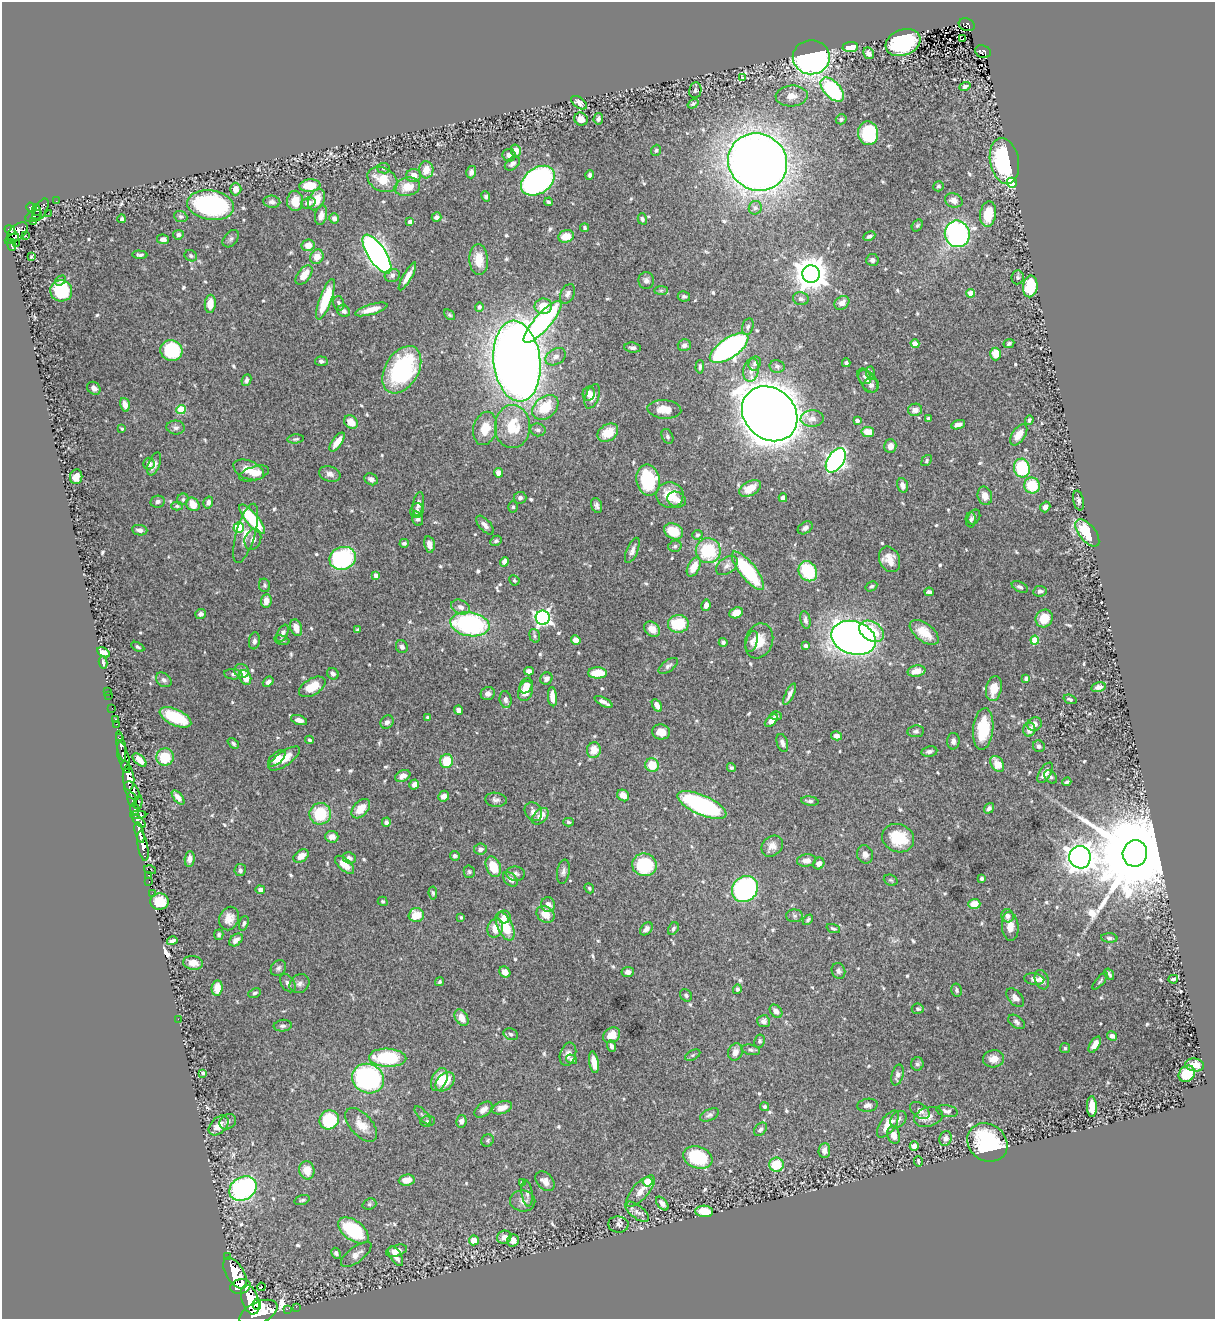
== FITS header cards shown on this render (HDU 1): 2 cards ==
NAXIS1  =                 1213
NAXIS2  =                 1317

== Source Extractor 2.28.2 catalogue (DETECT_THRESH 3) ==
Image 1213 x 1317 px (HDU 1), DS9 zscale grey, 1 PNG px = 1 image px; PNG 1217 x 1321 px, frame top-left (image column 1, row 1317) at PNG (2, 2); each listed source drawn as its Kron ellipse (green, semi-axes under 4 px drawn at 4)
Background 2.41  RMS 0.025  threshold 0.0738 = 3 sigma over >= 5 px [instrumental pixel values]
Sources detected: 655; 1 with non-positive FLUX_AUTO (blend fragments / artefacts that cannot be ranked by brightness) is neither listed nor drawn; of the other 654, the 500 brightest by FLUX_AUTO listed and drawn (154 fainter detections omitted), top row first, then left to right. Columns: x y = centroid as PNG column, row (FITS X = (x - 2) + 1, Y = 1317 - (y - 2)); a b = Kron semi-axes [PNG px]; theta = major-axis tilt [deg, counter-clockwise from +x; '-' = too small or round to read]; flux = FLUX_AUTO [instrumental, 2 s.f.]
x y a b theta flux
967 25 8 6 -20 190
963 39 3 2 - 8.3
903 43 18 13 20 190
850 47 8 5 6 34
983 52 8 6 -18 230
869 53 6 5 - 10
811 57 18 17 - 560
743 77 3 3 - 6.7
965 86 5 4 - 5.2
695 90 8 6 81 3.8
832 90 15 8 -47 190
792 96 16 10 3 17
579 103 9 5 -36 5.9
693 104 6 4 34 2.7
581 119 7 6 - 13
598 119 6 4 83 4
841 119 5 5 - 4.2
868 133 12 10 -83 110
656 150 6 5 - 3.2
516 151 6 5 - 15
509 155 7 6 - 7.7
1004 161 23 14 -79 190
758 162 30 28 -32 2300
512 164 8 5 39 5.6
383 168 6 5 - 3.4
426 170 8 7 - 24
471 172 6 5 - 6.2
414 175 7 6 - 16
590 175 4 3 - 4.3
382 179 16 11 -28 38
538 181 18 13 35 490
1012 183 5 5 - 200
310 186 10 6 6 37
938 186 5 5 - 3
407 187 13 9 12 27
236 189 6 6 - 13
486 197 5 4 - 3.8
317 200 11 7 61 22
954 200 9 7 -20 11
56 201 2 2 - 15
295 201 10 8 88 24
272 202 8 6 -4 6.2
548 202 4 3 - 3.1
308 203 7 5 19 9.4
211 205 23 14 -8 290
31 208 5 4 - 1300
755 208 7 6 - 4.1
36 210 6 3 -82 530
40 210 12 6 60 1200
48 213 2 2 - 26
988 214 13 8 82 44
321 215 10 6 76 11
34 216 8 5 23 800
181 216 7 5 -23 3.4
436 217 5 4 - 6.5
334 218 5 4 - 7
122 219 4 3 - 3.7
642 219 6 4 -74 3.6
33 221 4 3 - 330
410 222 4 4 - 7.2
917 225 6 5 - 3.2
585 228 4 4 - 2.9
10 230 6 4 -31 1200
18 232 12 7 41 2100
957 234 13 12 - 410
178 235 5 5 - 4.6
26 236 2 2 - 25
566 236 8 6 20 22
869 236 6 4 27 4.8
12 239 8 3 27 600
163 239 6 5 - 7.9
231 239 10 6 49 4.7
16 243 2 2 - 19
12 245 6 3 -81 460
308 245 6 5 - 17
377 254 22 9 -57 910
140 255 7 3 -3 4.1
191 256 6 5 - 4.1
32 257 4 3 - 28
317 257 7 6 - 18
479 260 15 9 -86 27
872 260 6 6 - 5.5
811 274 9 8 - 3400
304 275 11 6 52 22
392 275 7 6 - 6.3
407 276 16 4 60 14
1018 277 7 6 - 4.1
61 280 6 4 34 3.1
646 281 8 8 - 6.1
1030 286 11 7 82 82
661 290 7 4 1 3.3
61 291 11 10 - 83
971 293 4 4 - 27
568 294 10 6 62 6.7
684 296 6 5 - 4
326 299 21 6 70 77
801 299 8 6 -15 5.7
339 303 7 5 -77 5.1
842 303 8 6 36 13
210 304 9 5 85 23
543 306 8 8 - 34
479 307 5 4 - 4.8
371 309 17 5 16 21
344 311 7 5 -26 5.9
449 315 6 4 -40 2.7
543 322 27 8 49 320
748 326 8 5 75 4.8
1009 343 5 4 - 3.7
915 344 4 4 - 20
684 345 6 6 - 6.6
633 348 8 5 -7 4.9
729 348 22 9 34 490
171 350 11 10 - 110
996 354 6 5 - 22
556 357 11 7 30 9.1
321 361 6 5 - 4.5
517 361 40 23 -84 3000
755 363 7 6 - 4.8
846 363 4 4 - 3.7
777 366 7 6 - 4.8
700 367 7 4 87 4.3
402 370 26 16 59 200
751 370 12 7 78 13
871 373 6 4 -89 3.3
864 376 8 6 -56 4.4
246 380 6 4 65 4.7
868 381 12 7 -54 8.3
871 385 8 7 - 5.1
94 388 7 6 - 9.2
589 393 7 6 - 10
592 396 13 6 69 13
125 405 7 4 -76 12
545 407 15 10 42 52
664 409 17 9 -4 22
181 410 4 4 - 65
915 410 7 6 - 10
770 414 30 25 -44 6700
812 418 12 8 4 12
928 418 4 3 - 4.6
1029 420 4 3 - 3
857 421 4 3 - 6.9
351 422 7 6 - 19
958 425 7 4 18 8.3
512 426 21 17 88 64
176 428 9 7 -4 5.7
485 428 17 11 76 31
122 429 3 3 - 2.9
538 430 7 6 - 5.1
868 432 6 5 - 26
608 433 11 8 33 32
1019 435 12 6 55 20
667 436 8 5 -66 3.8
296 439 8 4 6 3.1
337 442 11 5 54 19
890 446 7 6 - 12
836 460 13 8 56 610
926 461 6 4 52 2.9
149 464 6 5 - 8.4
154 464 12 5 67 8.6
1022 468 9 8 - 130
249 470 16 9 -22 27
499 473 5 4 - 12
254 474 15 7 16 17
330 474 11 7 -19 8.8
76 477 7 6 - 14
371 479 7 5 -30 7.5
648 480 16 11 -80 120
902 485 7 5 -75 8.9
1032 486 8 7 - 52
750 488 12 7 28 31
670 495 13 12 - 36
985 496 9 7 -76 15
520 498 6 6 - 5.5
783 498 4 4 - 9.1
183 499 6 5 - 3.4
677 500 9 7 -24 11
1079 501 10 5 -77 5.2
158 502 7 6 - 5.3
208 502 6 5 - 6.5
193 504 7 6 - 22
418 504 12 5 79 9
596 505 8 5 -72 4.9
177 506 6 4 -1 2.9
513 507 5 4 - 2.7
1045 507 5 4 - 7.8
417 511 7 6 - 6.2
974 517 8 6 59 4.6
252 519 18 6 -50 100
418 519 7 5 -69 5.3
971 520 7 5 -89 3.6
485 525 11 5 -49 7.6
239 528 5 5 - 110
805 528 8 5 33 6.2
140 530 8 5 -7 6.4
674 531 10 7 -27 36
246 533 31 9 74 22
1087 533 16 8 -51 67
697 535 5 5 - 3.4
253 539 11 8 69 9.7
496 541 6 4 30 3.5
404 543 5 4 - 4
429 544 8 5 -78 10
675 546 7 5 15 3.8
632 550 13 5 67 7.9
708 551 12 12 - 89
343 558 13 11 18 210
889 559 13 10 -66 20
504 562 5 4 - 8.3
727 565 12 8 35 8.1
694 567 10 6 63 24
748 571 24 8 -51 140
808 571 10 8 -58 93
376 575 4 4 - 10
514 580 5 5 - 2.8
264 585 7 5 -78 3.3
871 586 6 4 30 3.2
1020 587 9 5 -27 4.9
1040 591 7 5 9 5.2
929 592 5 4 - 4.5
266 601 6 5 - 16
706 605 6 4 78 8.2
461 607 10 7 -25 9.2
736 613 7 5 25 15
201 614 5 5 - 6.4
543 618 7 7 - 450
1044 618 9 8 - 32
805 620 9 5 -78 5.5
470 624 20 12 -9 260
678 624 10 9 - 62
296 628 8 5 -71 16
652 629 9 6 -41 15
358 630 4 3 - 3.3
872 631 13 9 -32 47
924 632 17 9 -36 30
282 634 9 5 65 7.2
535 636 7 5 -75 3.6
854 638 23 16 -18 1400
282 640 8 4 -12 2.7
576 640 5 4 - 10
1035 640 4 4 - 57
254 641 8 5 82 5.4
759 641 18 13 71 30
723 642 4 4 - 4.6
752 642 11 5 75 6.3
806 646 3 3 - 5.7
138 647 7 4 -29 3.2
402 647 7 5 -63 7
103 652 7 4 -30 14
103 662 6 3 -79 3.2
668 666 11 5 36 5.3
241 671 7 6 - 9.8
529 671 5 4 - 7.8
917 671 9 5 12 19
597 673 9 5 1 33
233 674 9 5 -5 4.5
333 674 6 5 - 5.7
245 677 8 5 -67 22
1026 678 4 4 - 4.3
546 679 6 5 - 8.5
164 680 8 6 -39 5.6
268 682 6 4 39 6.4
526 686 8 6 59 19
312 687 15 8 31 33
1099 687 7 4 13 7.9
994 689 12 7 79 27
108 691 2 2 - 25
525 691 10 7 69 19
488 694 7 6 - 6.7
790 694 11 4 63 7.8
109 695 2 2 - 17
552 697 9 4 -85 18
506 699 8 6 -83 6.2
1070 699 7 4 -20 3.7
604 702 10 3 -28 8.2
657 705 7 4 -59 9.6
112 708 2 2 - 25
459 710 5 4 - 10
776 716 6 4 -2 2.9
175 717 17 8 -25 78
428 717 4 3 - 3.3
116 719 3 2 - 66
299 720 8 4 -18 9.1
771 721 8 4 43 14
387 722 7 6 - 6.1
116 724 2 2 - 30
1034 724 7 6 - 9.5
983 729 21 10 85 65
1029 730 7 6 - 12
916 731 8 6 7 4.6
661 732 9 7 -11 18
836 736 5 4 - 9.2
120 738 3 3 - 620
309 740 4 4 - 3
953 741 8 6 87 7.2
233 743 6 4 -41 3.2
782 743 9 5 -73 6.6
121 746 15 4 -80 1400
1039 746 6 5 - 4.9
594 750 8 7 - 24
929 751 8 5 9 5.1
124 757 16 5 -75 4000
165 757 9 8 - 54
277 758 11 5 42 15
284 759 18 7 35 25
140 760 8 4 -44 15
446 761 7 6 - 42
997 764 9 6 -58 24
652 765 7 6 - 32
125 766 4 3 - 1600
731 768 5 4 - 2.7
1045 773 11 6 59 15
403 776 8 5 24 10
1051 777 7 5 -49 3.3
128 778 12 5 -86 9400
1067 782 4 3 - 2.9
414 785 5 4 - 7.7
132 791 10 6 -56 2900
623 795 6 5 - 17
444 796 6 5 - 11
178 797 8 4 -50 8.7
132 800 7 3 -80 990
496 800 11 7 -7 6.1
810 801 9 4 -8 4.8
138 802 7 4 76 630
702 805 26 10 -24 260
989 808 6 4 54 4.7
134 809 6 4 -68 2400
361 809 11 7 47 27
533 812 10 8 -53 8.9
320 814 11 10 - 66
138 815 8 3 2 1500
540 816 10 6 44 17
139 821 8 4 -44 1500
386 822 4 4 - 5.3
569 822 5 3 - 2.8
139 832 10 4 -76 4400
332 837 7 6 - 10
898 838 16 14 -23 62
143 846 15 5 -79 4500
772 846 11 9 42 12
480 849 6 5 - 7.4
1135 853 13 12 - 41000
865 854 9 8 - 8.8
301 856 8 5 33 16
455 856 5 4 - 4.8
1080 857 11 11 - 2700
349 858 6 5 - 6.2
190 859 8 5 86 6.9
807 860 9 6 7 11
819 863 6 5 - 10
345 865 12 6 -42 18
644 865 12 11 - 91
493 867 11 7 -66 34
150 870 6 3 -15 250
240 870 6 5 - 5.2
469 872 6 5 - 3
563 872 12 6 80 6.3
516 874 9 7 -6 5.6
148 875 2 2 - 47
981 878 4 3 - 3.8
510 879 9 5 -45 9.2
891 880 7 5 -21 2.7
149 881 3 2 - 65
589 888 5 4 - 2.7
745 889 14 12 48 350
260 890 4 4 - 6.4
152 893 2 2 - 33
433 893 6 4 -82 2.9
383 901 5 4 - 3
159 902 9 8 - 38
974 904 6 5 - 24
548 905 7 6 - 11
545 914 9 7 -35 23
416 915 7 7 - 34
795 916 8 6 -1 4.2
1007 916 6 6 - 6.2
461 917 4 3 - 2.7
504 917 6 6 - 9.4
229 918 12 9 67 16
808 920 6 3 46 3
244 923 7 4 70 4.1
505 926 15 7 -65 55
1010 926 15 8 -86 15
495 928 10 7 72 19
646 929 7 5 46 7.8
673 929 6 5 - 3.7
833 929 7 4 -21 3.3
219 935 5 4 - 3
1109 938 8 4 -5 3.9
236 940 7 5 40 8.4
172 941 5 3 - 5.4
193 963 10 7 -9 14
278 968 8 7 - 4.7
838 971 8 6 -67 4.9
505 972 6 5 - 11
628 972 6 5 - 8.3
1109 974 6 3 -56 3
1034 979 10 5 -9 8
1173 979 5 3 - 3.5
1042 980 10 6 -70 9.5
1100 981 10 3 49 2.9
439 982 5 4 - 2.9
288 983 10 6 -55 6
299 984 10 9 - 7.6
217 988 7 5 82 22
737 989 5 4 - 3.9
957 990 6 5 - 3.6
255 993 6 4 22 3.6
686 995 7 5 -53 3.5
1015 998 11 6 -48 9.5
918 1009 6 5 - 4
776 1011 7 5 -49 8.9
461 1018 9 6 -59 17
178 1019 2 2 - 20
764 1021 6 6 - 6.3
1016 1022 9 6 -37 4.9
283 1026 9 6 6 5
511 1034 7 5 -20 3.8
611 1035 9 7 32 23
1112 1036 5 4 - 7.9
760 1041 6 5 - 3.5
1095 1045 9 4 59 11
611 1046 6 4 -72 5.2
1065 1048 5 5 - 3
751 1050 9 5 -13 4.4
735 1052 9 7 68 12
568 1054 12 8 73 11
693 1055 8 4 27 2.7
388 1058 18 9 -2 120
571 1059 6 4 -34 4
994 1059 10 8 4 14
594 1062 11 4 -80 20
917 1064 6 6 - 4.6
1195 1065 9 6 -8 17
203 1073 4 3 - 2.9
1187 1074 9 7 47 74
897 1075 10 5 75 6.5
368 1079 16 14 -26 330
439 1079 12 7 63 32
445 1082 11 7 46 30
867 1105 10 6 7 6.9
1092 1106 10 5 -89 26
765 1107 5 4 - 3.2
502 1108 10 6 19 15
483 1110 10 6 38 8.3
920 1111 11 7 -35 9.9
947 1111 11 6 -12 6
423 1115 11 5 -50 4.7
709 1115 10 5 25 4.9
929 1117 15 9 17 13
898 1119 9 7 49 6.6
329 1120 10 9 - 100
427 1121 7 5 3 3.7
461 1121 6 5 - 7
228 1122 9 7 36 4.7
888 1124 16 7 54 26
219 1125 12 7 45 16
361 1125 20 11 -48 23
760 1129 8 5 45 4.7
894 1135 8 6 -73 12
946 1139 7 6 - 7.5
488 1140 6 5 - 3.1
987 1142 21 18 -36 160
914 1146 4 4 - 13
824 1151 7 6 - 9.1
698 1157 15 10 -18 100
918 1161 5 3 - 2.8
776 1165 7 7 - 47
307 1170 9 7 -76 23
407 1180 8 5 6 16
545 1181 11 7 -47 10
648 1182 5 5 - 53
522 1183 4 3 - 5.2
243 1189 14 11 33 280
640 1191 19 8 49 15
527 1193 13 5 -82 6.8
302 1200 8 4 16 3.3
523 1201 13 10 -8 11
662 1203 8 4 -49 5.8
369 1204 7 5 21 3.2
704 1211 9 5 -4 41
637 1212 14 6 -37 8.3
618 1224 10 8 -7 5.1
353 1230 17 9 -37 110
504 1237 7 6 - 8.8
474 1240 5 5 - 19
513 1240 6 6 - 7
396 1251 11 5 15 13
336 1253 6 4 -62 4.2
356 1254 18 7 37 11
396 1256 11 5 -59 12
228 1257 3 2 - 8.7
235 1273 17 9 -58 16000
240 1286 10 7 14 9200
261 1287 4 2 - 2.8
250 1300 15 8 -71 12000
257 1304 5 4 - 2600
296 1307 2 2 - 30
287 1309 2 2 - 16
258 1313 20 11 24 17000
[154 fainter detections neither listed nor drawn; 1 non-positive-flux detection neither listed nor drawn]